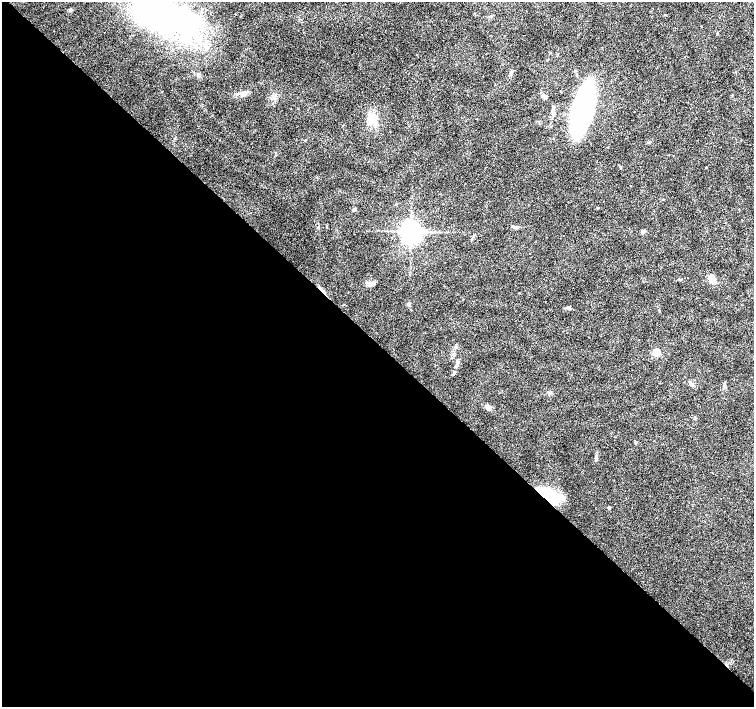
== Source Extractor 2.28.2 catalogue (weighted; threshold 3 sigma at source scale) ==
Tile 14 of 4 x 4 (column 2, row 4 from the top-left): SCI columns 1505-3008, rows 155-1563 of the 6018 x 6012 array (HDU 1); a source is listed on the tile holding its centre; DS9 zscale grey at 2 x 2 block average (1 PNG px = mean of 2 x 2 image px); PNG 756 x 709 px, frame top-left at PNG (2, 2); no overlay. Shown black and unused: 52% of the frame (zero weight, under 3 of 4 exposures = <1% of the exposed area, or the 3 px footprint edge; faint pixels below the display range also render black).
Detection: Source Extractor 2.28.2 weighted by HDU 2 'WHT'; one run over the whole footprint, this tile lists its part. Background 0.0142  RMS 0.0028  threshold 0.0128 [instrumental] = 3 sigma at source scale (4.5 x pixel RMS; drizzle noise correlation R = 1.50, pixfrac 1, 0.0396/0.0396 arcsec/px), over >= 5 px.
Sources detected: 40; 3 inside a brighter object's white glare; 5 cosmic-ray / hot-pixel residue — not listed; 2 inside a brighter listed object's ellipse — not listed separately; the other 30 listed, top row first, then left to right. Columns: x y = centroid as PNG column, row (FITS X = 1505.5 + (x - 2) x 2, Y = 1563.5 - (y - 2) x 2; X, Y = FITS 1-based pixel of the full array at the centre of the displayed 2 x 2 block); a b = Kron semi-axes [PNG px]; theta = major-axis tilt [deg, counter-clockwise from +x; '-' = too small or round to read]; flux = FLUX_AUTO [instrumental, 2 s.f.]
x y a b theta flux
70 10 4 3 - 1.3
165 17 80 25 -12 140
511 73 3 3 - 0.68
245 93 7 3 7 1.8
542 96 5 4 - 1.2
583 108 41 13 74 220
370 119 16 5 -80 5.9
305 140 3 2 - 1.1
706 168 3 2 - 0.37
597 208 2 2 - 0.59
354 209 3 3 - 3.2
251 212 2 2 - 0.75
512 226 4 2 - 0.75
327 227 2 2 - 0.45
411 231 5 5 - 620
643 232 6 3 45 1.2
473 236 3 2 - 0.42
713 280 8 7 - 4.2
371 283 13 4 1 3
409 304 5 3 - 0.84
568 308 5 4 - 1.3
639 340 2 2 - 0.2
656 352 3 3 - 26
453 374 5 2 - 0.77
691 384 8 3 -32 1.4
724 385 6 3 83 1.3
488 407 5 4 - 2.5
695 418 4 2 - 0.61
596 458 7 3 86 1.4
548 495 21 11 -26 37
Overlapping masked pixels (flux is a lower limit): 1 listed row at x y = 548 495
Isophote crosses this tile's border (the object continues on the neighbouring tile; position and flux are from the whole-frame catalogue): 1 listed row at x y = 165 17
Diffuse or blended objects may show on this block-average render without a row.